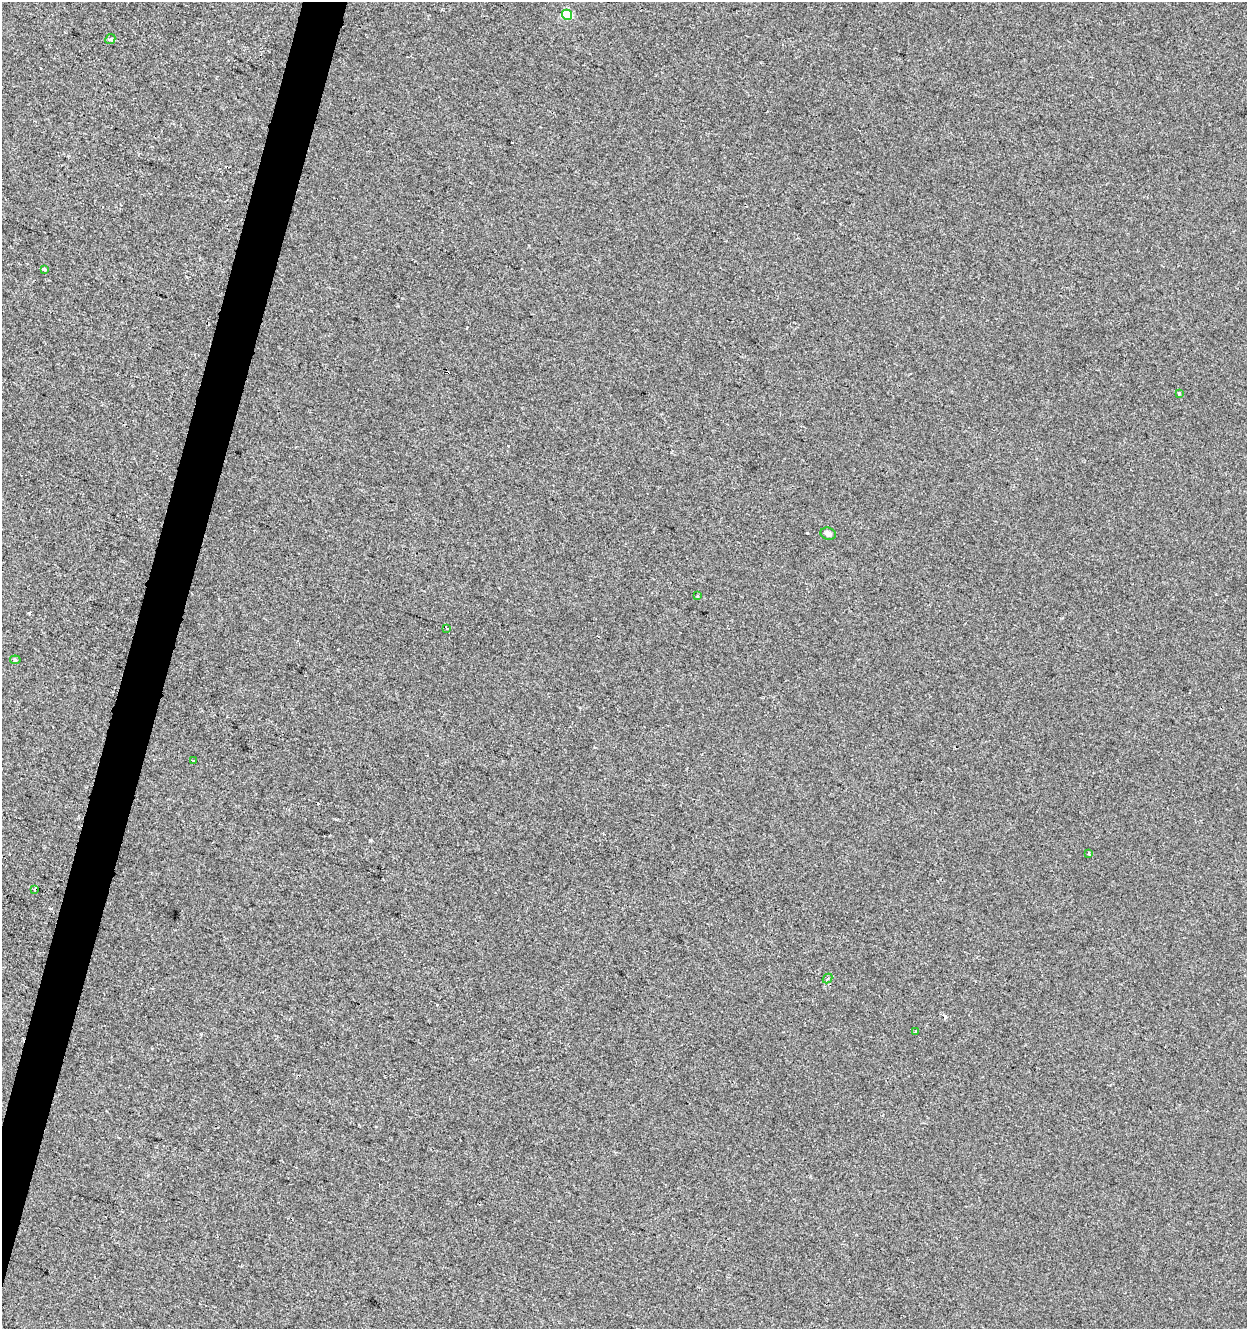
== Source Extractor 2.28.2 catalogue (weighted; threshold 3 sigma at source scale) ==
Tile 7 of 4 x 4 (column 3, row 2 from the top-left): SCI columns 2770-4014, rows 2653-3979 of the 5476 x 5312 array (HDU 1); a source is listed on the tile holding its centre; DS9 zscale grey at full resolution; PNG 1249 x 1331 px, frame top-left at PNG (2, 2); each listed source drawn as its Kron ellipse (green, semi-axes under 4 px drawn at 4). Shown black and unused: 3% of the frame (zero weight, under 2 of 3 exposures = <1% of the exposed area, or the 3 px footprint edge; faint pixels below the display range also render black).
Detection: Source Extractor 2.28.2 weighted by HDU 2 'WHT'; one run over the whole footprint, this tile lists its part. Background -6.33e-04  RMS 0.0042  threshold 0.0187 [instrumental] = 3 sigma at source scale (4.5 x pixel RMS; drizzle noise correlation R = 1.50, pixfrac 1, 0.0396/0.0396 arcsec/px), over >= 5 px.
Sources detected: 18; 5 cosmic-ray / hot-pixel residue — neither listed nor drawn; the other 13 listed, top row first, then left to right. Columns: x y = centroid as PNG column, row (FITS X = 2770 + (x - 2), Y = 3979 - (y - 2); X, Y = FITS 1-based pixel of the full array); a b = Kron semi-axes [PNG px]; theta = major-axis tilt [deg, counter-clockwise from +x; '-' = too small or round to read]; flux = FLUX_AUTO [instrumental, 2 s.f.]
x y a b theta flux
567 15 5 5 - 21
110 39 5 4 - 0.76
44 269 4 3 - 1.1
1179 393 3 3 - 1.2
828 534 8 6 -17 1.5
697 596 3 2 - 0.41
447 628 3 2 - 0.62
15 660 5 3 - 0.6
193 761 3 2 - 0.39
1089 854 3 3 - 1.2
34 890 3 3 - 0.39
827 978 5 3 - 0.65
916 1032 3 3 - 1.3